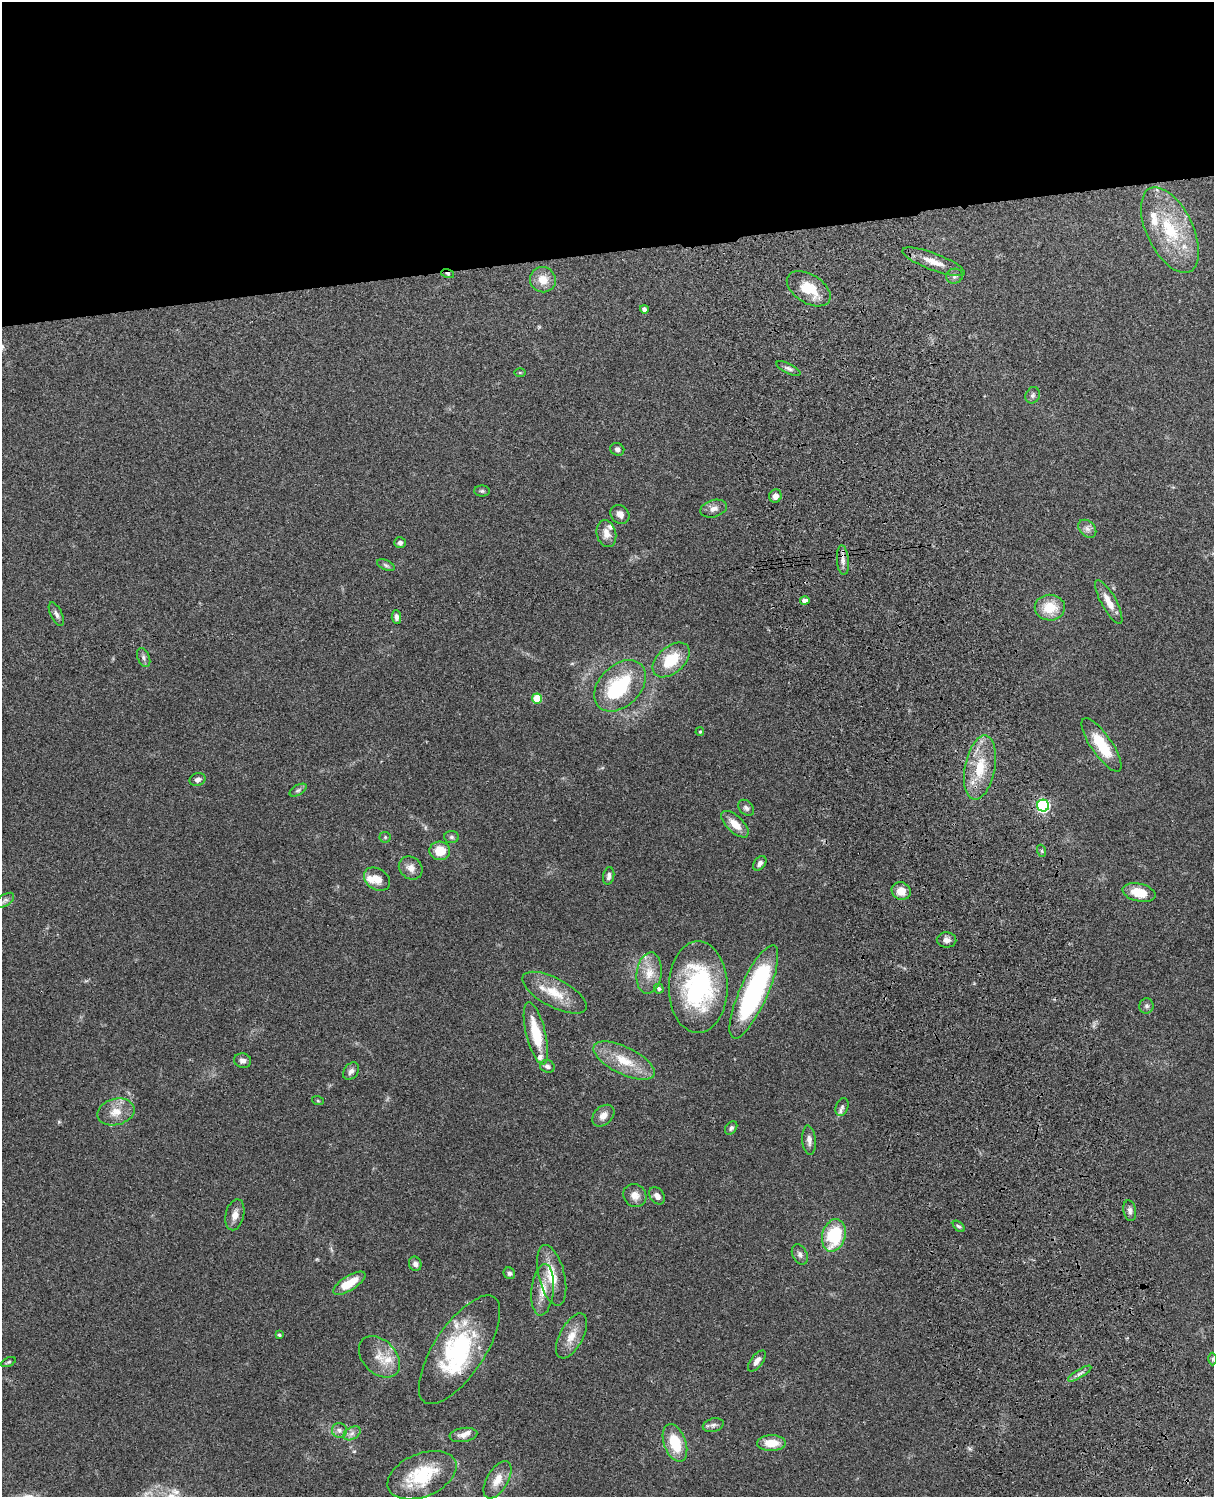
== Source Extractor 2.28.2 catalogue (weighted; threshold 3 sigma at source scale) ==
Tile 2 of 4 x 3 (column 2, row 1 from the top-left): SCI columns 1331-2542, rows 3153-4647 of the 5085 x 4924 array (HDU 1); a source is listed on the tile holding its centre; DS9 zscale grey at full resolution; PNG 1216 x 1499 px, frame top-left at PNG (2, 2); each listed source drawn as its Kron ellipse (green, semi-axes under 4 px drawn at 4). Shown black and unused: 17% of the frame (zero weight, under 3 of 4 exposures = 6% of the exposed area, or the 3 px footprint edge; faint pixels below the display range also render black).
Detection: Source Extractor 2.28.2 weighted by HDU 2 'WHT'; one run over the whole footprint, this tile lists its part. Background 0.104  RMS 0.0065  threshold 0.0294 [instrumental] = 3 sigma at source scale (4.5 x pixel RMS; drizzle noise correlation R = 1.50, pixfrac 1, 0.05/0.05 arcsec/px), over >= 5 px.
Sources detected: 108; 3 inside a brighter object's white glare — neither listed nor drawn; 11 inside a brighter listed object's ellipse — not listed separately; the other 94 listed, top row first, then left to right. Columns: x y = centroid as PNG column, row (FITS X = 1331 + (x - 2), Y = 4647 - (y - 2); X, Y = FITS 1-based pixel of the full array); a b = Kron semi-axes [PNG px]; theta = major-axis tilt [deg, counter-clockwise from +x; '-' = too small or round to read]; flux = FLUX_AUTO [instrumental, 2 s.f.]
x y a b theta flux
1170 230 46 23 -64 41
934 262 33 8 -21 9.5
448 274 6 4 -17 1.1
954 276 8 7 - 2.1
543 280 13 12 - 8.3
809 289 24 14 -32 17
644 309 4 4 - 2.2
788 368 13 5 -26 2
520 372 5 4 - 0.71
1033 395 8 7 - 1.7
617 449 7 6 - 2
482 491 8 5 0 1.3
775 496 7 6 - 3.6
714 509 13 8 16 3.8
620 514 10 8 -46 3.9
1087 529 10 7 -45 2.8
606 534 14 9 -75 5.8
400 543 6 5 - 2
843 560 15 6 -85 3.5
386 565 9 5 -25 1.3
805 600 5 4 - 3.4
1109 602 25 7 -61 7.7
1050 608 15 13 -1 16
56 614 13 5 -64 2.4
396 617 7 4 -87 2.3
144 658 10 6 -67 1.9
671 660 21 13 41 20
620 686 30 20 44 44
537 698 5 5 - 18
700 732 4 3 - 0.75
1101 745 31 10 -55 23
980 768 32 15 79 22
198 779 8 6 18 2.5
298 790 9 5 30 1.6
1043 806 6 6 - 95
746 808 9 6 -45 2.1
735 824 17 8 -44 8.1
385 837 5 5 - 0.92
451 837 7 6 - 1.4
440 851 10 9 - 11
1042 851 6 4 -71 0.77
760 863 8 5 50 2
411 868 12 10 -40 4.7
609 876 9 5 79 2.3
377 879 14 10 -35 7.3
901 891 9 8 - 7.4
1139 893 17 9 -14 14
5 900 10 5 34 1.8
947 940 10 7 -3 3
649 973 21 12 82 11
698 987 46 29 -90 88
659 989 5 4 - 1.3
754 992 51 14 66 110
554 993 35 14 -28 16
1146 1006 8 7 - 1.9
536 1033 32 9 -76 24
243 1061 8 7 - 2.9
624 1061 33 13 -26 18
547 1066 7 6 - 2.1
351 1071 10 7 53 2.9
318 1101 6 3 -19 0.64
842 1107 9 6 68 2
116 1112 19 13 16 9.7
603 1116 13 9 43 4.8
731 1128 7 5 53 1.5
809 1140 15 6 -85 3.3
635 1195 12 11 - 5.1
657 1196 9 7 -55 3.4
1130 1211 10 6 -79 2.2
235 1215 16 9 77 4.8
959 1226 7 4 -42 1.2
834 1235 16 11 74 35
800 1254 11 7 -65 2.4
415 1264 7 6 - 2.4
509 1273 6 5 - 1.9
552 1275 31 13 -76 15
349 1283 18 7 32 13
543 1290 26 11 85 11
279 1335 4 3 - 1.4
572 1336 25 12 62 9.7
460 1350 63 25 56 68
379 1357 24 16 -45 11
1212 1359 6 4 89 0.96
757 1361 12 6 53 3.3
8 1362 8 4 25 1
1080 1374 13 4 31 2.2
713 1425 10 6 13 2.2
339 1430 7 7 - 2.4
352 1433 9 6 30 2.6
463 1435 14 7 8 4.2
675 1443 20 11 -71 21
771 1443 14 8 -1 10
422 1475 36 21 22 33
498 1480 21 10 60 8.1
Overlapping masked pixels (flux is a lower limit): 1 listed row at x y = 448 274